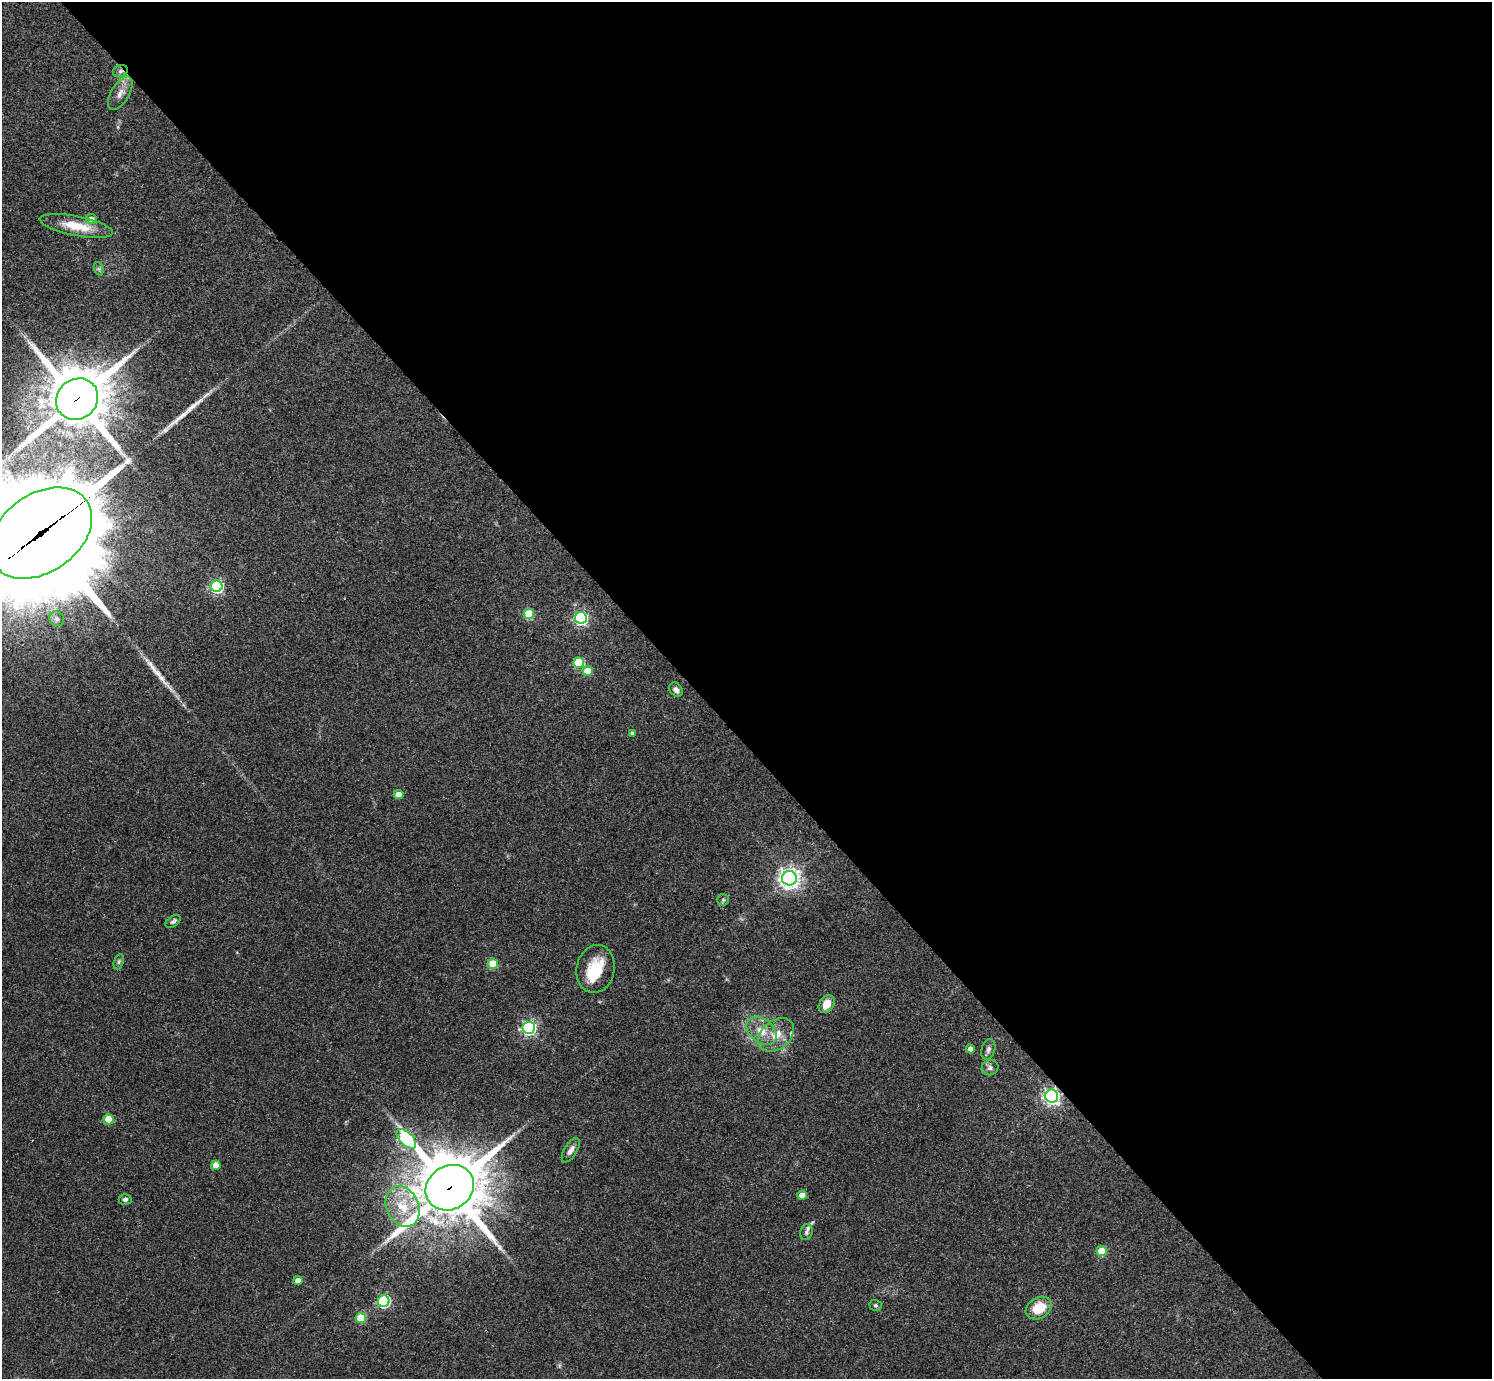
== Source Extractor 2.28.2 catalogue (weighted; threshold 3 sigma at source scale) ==
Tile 8 of 4 x 4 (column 4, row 2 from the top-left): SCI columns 4473-5962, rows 2909-4285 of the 5962 x 5959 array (HDU 1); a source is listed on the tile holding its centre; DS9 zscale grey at full resolution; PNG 1494 x 1381 px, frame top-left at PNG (2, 2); each listed source drawn as its Kron ellipse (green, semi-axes under 4 px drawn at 4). Shown black and unused: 54% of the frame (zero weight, under 3 of 4 exposures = <1% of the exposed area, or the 3 px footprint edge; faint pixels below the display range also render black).
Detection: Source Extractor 2.28.2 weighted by HDU 2 'WHT'; one run over the whole footprint, this tile lists its part. Background 0.0435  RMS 0.0048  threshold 0.0216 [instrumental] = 3 sigma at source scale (4.5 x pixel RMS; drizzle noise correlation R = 1.50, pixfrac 1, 0.05/0.05 arcsec/px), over >= 5 px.
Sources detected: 50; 1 cosmic-ray / hot-pixel residue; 2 long thin detections or spike segments (spike, bleed or trail) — neither listed nor drawn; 2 inside a brighter listed object's ellipse — not listed separately; the other 45 listed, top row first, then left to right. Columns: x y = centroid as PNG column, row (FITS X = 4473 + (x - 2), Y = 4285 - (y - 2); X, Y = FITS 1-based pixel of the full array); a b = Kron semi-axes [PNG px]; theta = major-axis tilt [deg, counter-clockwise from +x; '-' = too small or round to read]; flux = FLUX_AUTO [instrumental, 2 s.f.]
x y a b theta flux
120 71 8 6 21 1.5
120 93 18 9 60 4.3
91 219 5 5 - 2.8
76 226 37 10 -11 12
99 269 7 4 -71 0.85
77 399 22 19 39 3000
41 533 56 39 35 15000
217 586 6 6 - 68
529 614 5 5 - 23
581 618 6 6 - 75
57 619 8 7 - 1.8
578 663 5 5 - 29
587 671 5 5 - 8.9
676 690 8 6 -51 1.7
632 733 4 4 - 1.3
399 794 5 4 - 6.7
789 878 7 7 - 270
723 900 6 5 - 0.88
173 921 8 5 36 1.3
119 962 8 5 71 0.93
493 964 5 5 - 17
596 969 24 19 78 15
827 1004 9 7 58 5.9
529 1028 6 6 - 100
761 1031 17 11 -39 7
776 1035 20 14 39 8.6
970 1049 4 4 - 2.8
988 1049 10 6 74 1.8
990 1068 8 7 - 1.7
1052 1096 6 6 - 160
109 1119 5 5 - 16
406 1139 12 6 -44 76
571 1150 14 6 59 2.7
216 1165 5 4 - 7.8
450 1188 25 22 34 3100
802 1195 4 4 - 4.8
125 1199 6 5 - 1.2
403 1206 21 16 -65 15
806 1232 8 6 77 1.3
1102 1251 5 5 - 14
298 1280 4 4 - 4.6
384 1301 6 6 - 63
876 1305 6 5 - 0.81
1039 1308 14 10 33 11
361 1318 5 5 - 16
Overlapping masked pixels (flux is a lower limit): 5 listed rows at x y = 120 71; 77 399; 41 533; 1052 1096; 450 1188
Isophote crosses this tile's border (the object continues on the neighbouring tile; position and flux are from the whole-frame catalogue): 1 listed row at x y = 41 533